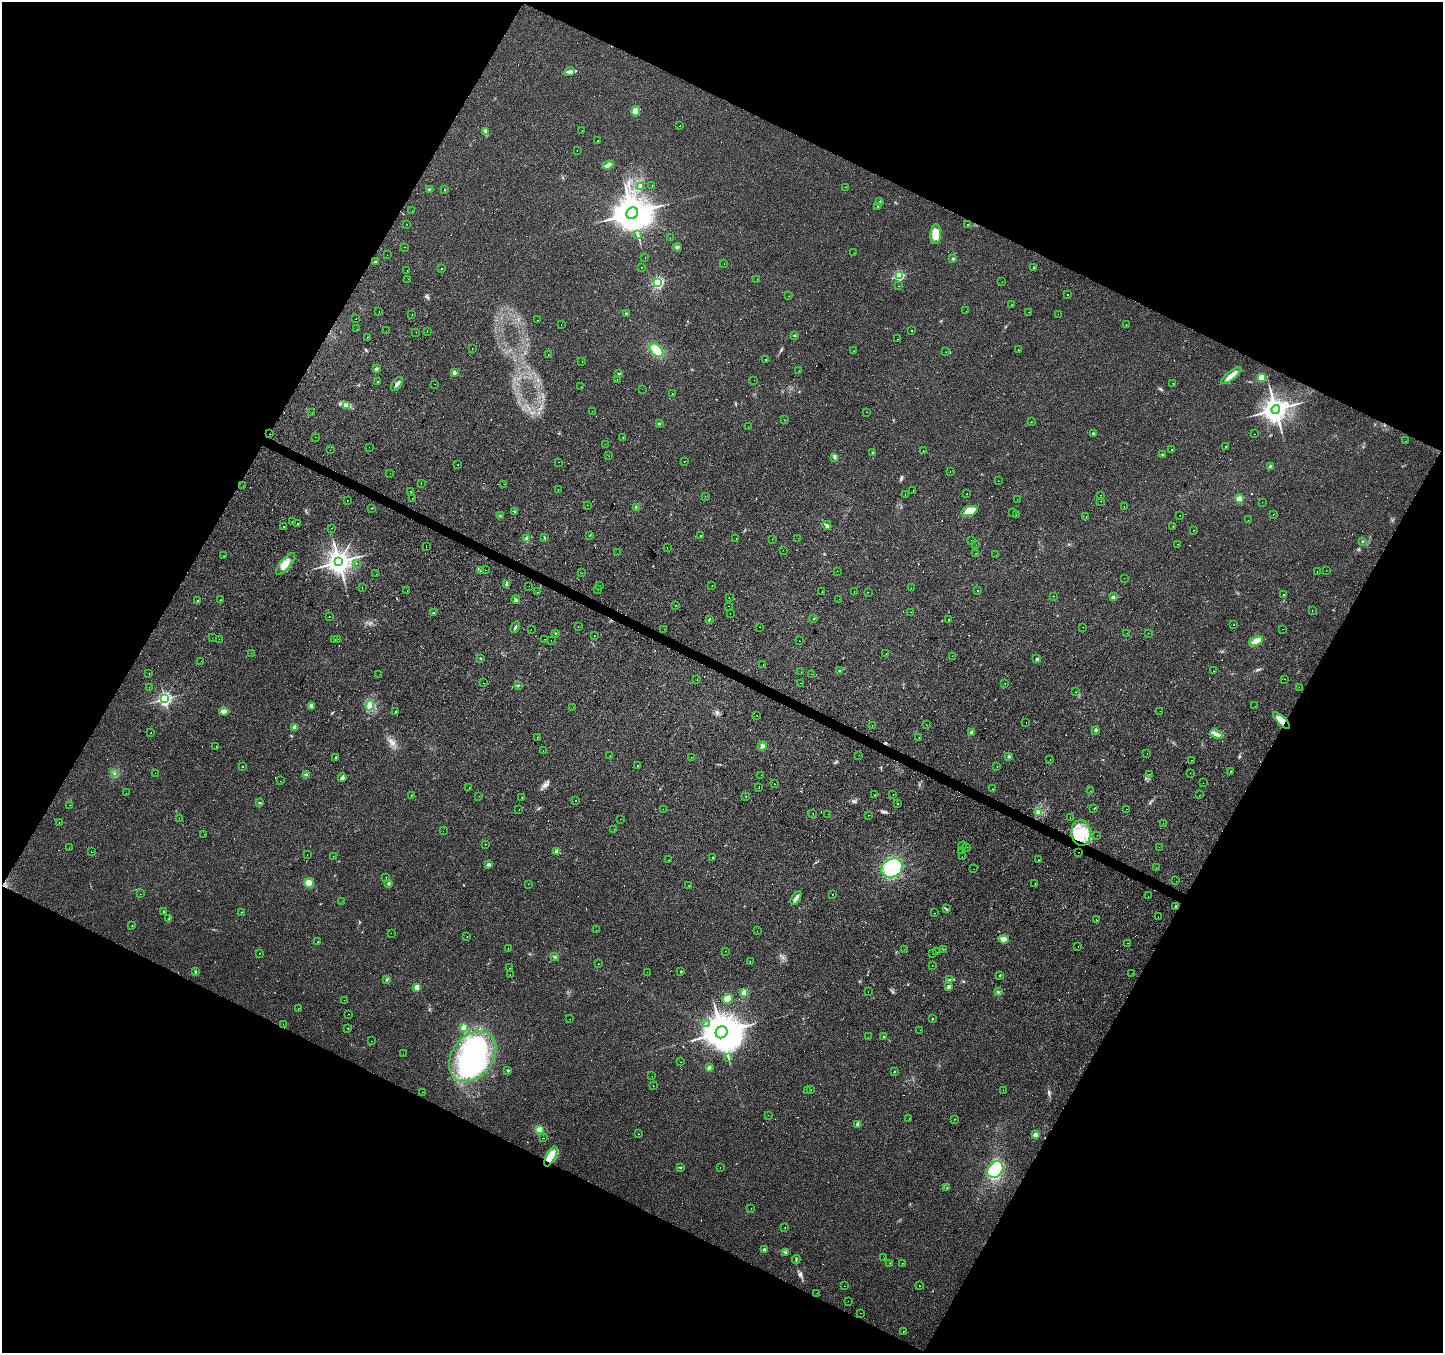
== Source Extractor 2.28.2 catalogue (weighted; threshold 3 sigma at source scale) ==
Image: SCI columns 1-5761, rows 199-5602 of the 5769 x 5864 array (HDU 1 of 3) = the unmasked area's bounding box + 8 px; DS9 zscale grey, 4 x 4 block average (1 PNG px = mean of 4 x 4 image px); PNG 1445 x 1355 px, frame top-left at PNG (2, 2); each listed source drawn as its Kron ellipse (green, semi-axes under 4 px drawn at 4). Shown black and unused: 46% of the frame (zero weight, under 2 of 3 exposures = <1% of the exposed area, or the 3 px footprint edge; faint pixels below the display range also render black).
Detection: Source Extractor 2.28.2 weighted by HDU 2 'WHT'. Background 0.0299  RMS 0.0062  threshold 0.0278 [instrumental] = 3 sigma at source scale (4.5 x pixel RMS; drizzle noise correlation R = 1.50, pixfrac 1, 0.0396/0.0396 arcsec/px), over >= 5 px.
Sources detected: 649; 3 too faint to see at this stretch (4 x 4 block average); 1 inside a brighter object's white glare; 169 cosmic-ray / hot-pixel residue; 3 long thin detections or spike segments (spike, bleed or trail) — neither listed nor drawn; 4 coinciding with a brighter row at this scale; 8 inside a brighter listed object's ellipse — not listed separately; the other 461 listed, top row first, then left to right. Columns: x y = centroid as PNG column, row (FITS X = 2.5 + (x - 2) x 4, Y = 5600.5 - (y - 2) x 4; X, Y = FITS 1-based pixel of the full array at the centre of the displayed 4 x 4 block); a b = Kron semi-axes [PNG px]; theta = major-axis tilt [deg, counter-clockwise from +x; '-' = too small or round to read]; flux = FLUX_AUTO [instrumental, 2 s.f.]
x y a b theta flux
570 72 5 3 - 9.5
635 111 5 4 - 16
680 126 2 2 - 5.1
582 131 2 2 - 1.7
486 132 3 2 - 6.3
598 141 2 2 - 2.8
577 151 2 2 - 7.4
608 165 6 3 22 20
652 185 2 2 - 4.2
641 186 4 3 - 5.9
845 187 2 2 - 0.88
429 189 3 2 - 3.2
444 190 2 2 - 1.2
880 201 2 2 - 2.5
878 207 2 2 - 4.7
412 211 2 2 - 0.43
632 213 6 5 - 9900
407 224 2 2 - 0.63
968 225 2 2 - 10
936 234 10 5 86 51
638 235 4 2 - 5.9
670 238 2 2 - 2.3
405 247 2 2 - 1.9
677 247 4 3 - 7
854 253 2 2 - 0.66
387 255 2 2 - 6.6
645 257 2 2 - 2.4
953 259 2 2 - 17
376 261 2 2 - 2.2
724 264 2 2 - 1.7
642 267 2 2 - 1.1
1033 268 2 2 - 1.2
442 269 2 2 - 21
407 271 2 2 - 2.6
899 275 2 2 - 330
408 279 2 2 - 3
757 279 2 2 - 1.1
658 282 2 2 - 460
1002 282 2 2 - 0.62
898 286 2 2 - 4.1
1067 294 2 2 - 12
789 296 2 2 - 0.9
1012 305 2 2 - 1.2
379 311 2 2 - 2.4
966 311 2 2 - 1
1029 312 2 2 - 2.4
626 313 2 2 - 1.3
412 314 2 2 - 9.3
1058 314 2 2 - 1.4
356 319 2 2 - 4.7
538 320 2 2 - 2.2
561 324 2 2 - 0.47
1126 325 2 2 - 0.68
357 329 2 2 - 1.5
386 331 2 2 - 0.72
911 331 2 2 - 2.2
427 332 2 2 - 0.69
416 333 2 2 - 0.83
794 335 2 2 - 1.3
367 337 2 2 - 3.8
897 339 2 2 - 1.8
472 348 2 2 - 3
656 350 8 5 -42 70
1018 350 2 2 - 5.2
854 351 2 2 - 0.75
946 352 2 2 - 0.6
548 354 2 2 - 0.64
766 359 2 2 - 1.3
582 362 2 2 - 4.2
376 369 2 2 - 18
799 371 2 2 - 2.8
454 372 4 3 - 6.7
619 374 3 2 - 2.4
1231 376 12 4 38 24
1261 378 2 2 - 150
617 380 2 2 - 2.2
754 380 2 2 - 0.83
377 382 2 2 - 2
1173 383 2 2 - 7.3
397 384 8 2 54 9.8
435 384 2 2 - 2.6
581 387 2 2 - 1.1
642 389 2 2 - 2.1
672 394 2 2 - 1.3
346 405 2 2 - 3.2
1276 409 4 4 - 4300
592 411 2 2 - 1.9
867 412 2 2 - 3.1
312 413 2 2 - 2.4
785 420 2 2 - 4.8
1031 422 2 2 - 0.94
659 424 2 2 - 2.4
748 427 2 2 - 0.48
1093 433 2 2 - 6.6
270 434 2 2 - 0.94
1255 434 2 2 - 1.3
315 437 2 2 - 0.44
623 437 2 2 - 2.2
1406 441 2 2 - 0.66
605 444 2 2 - 1.2
1226 446 2 2 - 1.3
369 447 2 2 - 1.3
330 450 2 2 - 9.5
1171 450 2 2 - 1.1
923 451 2 2 - 6.4
873 453 2 2 - 12
1162 455 3 2 - 2.9
609 456 2 2 - 0.75
835 457 4 3 - 5.4
684 461 2 2 - 1.1
559 462 2 2 - 1.8
458 465 2 2 - 1.8
1270 467 2 2 - 19
950 472 2 2 - 1.4
390 473 2 2 - 1.2
998 481 2 2 - 0.52
421 484 2 2 - 3.5
504 484 2 2 - 0.61
243 486 2 2 - 0.58
558 489 2 2 - 1.3
913 490 2 2 - 3.8
411 492 2 2 - 1.3
967 494 2 2 - 1.6
905 495 2 2 - 3.3
1100 495 2 2 - 0.97
705 496 2 2 - 1.6
413 498 2 2 - 0.98
1017 499 2 2 - 0.68
1239 499 2 2 - 90
348 500 2 2 - 1.8
1101 501 2 2 - 8.6
1262 502 2 2 - 0.46
587 505 2 2 - 0.58
636 507 2 2 - 2.3
1124 507 2 2 - 15
372 508 2 2 - 1.3
969 511 8 4 16 56
514 512 2 2 - 1.4
1012 513 2 2 - 1.9
1016 514 2 2 - 0.83
1273 514 2 2 - 1
500 516 2 2 - 1.5
1086 516 2 2 - 0.95
1180 516 2 2 - 0.72
1248 520 2 2 - 2
292 521 2 2 - 1.4
298 524 2 2 - 58
283 526 2 2 - 7.4
827 526 4 3 - 7.3
1173 526 2 2 - 3.3
332 528 2 2 - 2.3
1194 530 2 2 - 5.8
590 535 2 2 - 1.8
700 535 2 2 - 4.8
544 537 2 2 - 1.8
798 538 2 2 - 1.3
527 539 4 3 - 11
736 539 2 2 - 9.4
772 539 2 2 - 0.81
972 540 2 2 - 0.56
1363 541 2 2 - 2
1178 544 2 2 - 2.6
976 545 2 2 - 0.56
426 547 2 2 - 0.72
667 547 2 2 - 1.7
783 550 2 2 - 0.96
617 553 2 2 - 2.7
976 553 2 2 - 6.3
996 555 2 2 - 0.48
223 556 2 2 - 0.97
339 562 4 3 - 3400
356 563 2 2 - 3.7
286 564 13 5 49 39
485 570 2 2 - 38
480 571 2 2 - 1.6
837 571 2 2 - 0.92
1317 571 2 2 - 0.93
1326 571 2 2 - 0.64
582 573 2 2 - 4.9
376 574 2 2 - 0.75
1124 578 2 2 - 8.7
507 584 4 2 - 5.4
529 586 2 2 - 1.5
600 586 2 2 - 0.55
712 586 2 2 - 2
362 587 2 2 - 1.8
911 588 2 2 - 4
407 590 2 2 - 2.3
598 590 2 2 - 4.3
977 590 2 2 - 10
822 591 2 2 - 2.4
854 591 2 2 - 3.3
538 592 2 2 - 3
868 592 2 2 - 9.4
1284 594 2 2 - 7.6
1053 596 2 2 - 0.49
1113 597 3 2 - 4.4
729 598 2 2 - 28
839 599 2 2 - 4.3
220 600 2 2 - 1.5
516 600 4 3 - 8.1
198 601 2 2 - 1.9
675 605 2 2 - 6.1
728 606 2 2 - 4.7
1312 611 2 2 - 2
910 612 2 2 - 0.75
433 613 2 2 - 8.7
730 613 2 2 - 1.5
329 616 2 2 - 11
814 618 2 2 - 1.5
709 619 3 2 - 3.1
948 620 2 2 - 1.9
1233 625 2 2 - 6.3
515 627 6 2 62 6.1
578 627 2 2 - 0.62
760 627 2 2 - 2.8
1083 627 2 2 - 3.8
664 629 2 2 - 0.86
1283 629 2 2 - 0.65
531 630 2 2 - 0.59
555 633 2 2 - 3.3
1127 633 2 2 - 0.61
1148 633 2 2 - 0.67
594 636 2 2 - 1.6
212 638 2 2 - 3.2
219 639 2 2 - 1.5
338 639 2 2 - 1.9
545 639 2 2 - 5.6
335 640 2 2 - 2.5
551 641 2 2 - 11
800 641 2 2 - 3.4
1256 641 7 4 21 30
251 653 2 2 - 1.7
886 654 2 2 - 0.65
952 656 2 2 - 1.2
481 658 2 2 - 3.3
1037 659 3 2 - 4.2
201 661 2 2 - 3.9
763 664 2 2 - 3.4
840 671 3 2 - 3.4
1213 671 2 2 - 2.2
801 672 2 2 - 1.1
149 674 2 2 - 2.6
379 674 2 2 - 1.8
811 674 2 2 - 0.98
1284 679 2 2 - 0.68
697 680 2 2 - 4.7
484 683 2 2 - 3.8
801 683 2 2 - 8.1
1005 683 2 2 - 1.5
518 685 2 2 - 1.9
149 687 2 2 - 0.56
1299 687 2 2 - 0.61
1075 692 2 2 - 1.2
165 699 2 2 - 940
370 705 5 3 - 12
311 706 2 2 - 2.2
1255 706 2 2 - 0.58
573 707 2 2 - 1.4
224 711 4 4 - 13
1160 711 2 2 - 0.78
396 712 2 2 - 1.8
757 716 2 2 - 2.2
1281 720 11 4 -44 37
1026 722 2 2 - 5.6
872 725 2 2 - 1.9
926 725 2 2 - 5.7
295 727 2 2 - 49
1096 730 2 2 - 21
972 732 3 2 - 6.5
151 733 2 2 - 8.1
1216 734 6 3 -22 12
537 738 2 2 - 0.62
919 738 2 2 - 2.1
762 746 5 3 - 8.7
216 747 2 2 - 0.59
543 750 2 2 - 3.3
1147 754 2 2 - 0.7
859 755 2 2 - 1.8
610 756 2 2 - 1.6
1009 756 3 2 - 3.6
335 757 2 2 - 2.1
691 757 2 2 - 0.77
1050 760 2 2 - 0.69
1191 760 2 2 - 2
242 766 2 2 - 3.7
638 766 2 2 - 3.8
997 766 2 2 - 1.8
1231 771 2 2 - 1
155 773 2 2 - 1.6
1190 773 2 2 - 0.53
115 774 3 2 - 2.6
1150 774 2 2 - 2.6
306 775 2 2 - 11
761 775 2 2 - 1.8
342 778 4 2 - 4.9
280 781 2 2 - 3.5
1203 783 2 2 - 1.6
774 784 2 2 - 12
469 787 2 2 - 0.62
759 787 2 2 - 3.3
993 789 2 2 - 0.91
1090 791 2 2 - 5.2
126 793 2 2 - 7.8
893 794 2 2 - 0.76
875 795 2 2 - 5.2
1200 795 2 2 - 6
411 796 2 2 - 14
479 796 2 2 - 0.72
746 796 2 2 - 1.6
522 798 2 2 - 0.83
576 800 2 2 - 1.2
260 803 3 2 - 2.9
898 803 2 2 - 1.3
69 805 2 2 - 5.9
1094 808 2 2 - 1.2
663 809 2 2 - 2.1
1126 809 2 2 - 0.87
519 810 2 2 - 0.52
1038 813 4 3 - 6.1
813 814 2 2 - 6.8
828 814 2 2 - 2.6
868 815 2 2 - 1.2
179 818 2 2 - 2.3
1070 818 2 2 - 2.1
620 819 2 2 - 2.6
59 823 2 2 - 3
1163 823 2 2 - 1.4
614 829 2 2 - 0.66
443 831 2 2 - 3.2
1081 833 13 9 -85 79
204 834 2 2 - 3.5
1097 835 2 2 - 0.76
485 844 2 2 - 0.88
963 846 2 2 - 4.8
967 847 2 2 - 4.4
1159 847 2 2 - 3.3
69 848 2 2 - 3.3
962 851 2 2 - 0.87
91 852 2 2 - 25
557 852 2 2 - 51
1079 853 3 2 - 15
307 854 2 2 - 1.6
333 856 2 2 - 1
712 857 2 2 - 7.8
962 857 2 2 - 1.5
1038 859 2 2 - 4.2
669 860 2 2 - 6.1
489 864 4 3 - 5.5
892 868 11 9 31 200
1156 868 2 2 - 0.82
974 869 2 2 - 0.83
386 877 2 2 - 2
1176 881 2 2 - 0.48
309 883 5 3 - 26
389 884 3 2 - 3.9
528 884 2 2 - 2.5
1035 884 2 2 - 2.3
689 886 2 2 - 4.7
140 894 2 2 - 1.4
832 894 2 2 - 10
1148 896 2 2 - 0.85
796 898 7 3 58 13
342 901 2 2 - 2.3
1176 906 3 2 - 4
946 909 3 2 - 2.7
164 911 2 2 - 2.3
241 912 2 2 - 1.3
935 913 2 2 - 12
1158 917 2 2 - 8.3
169 919 2 2 - 1.7
1096 920 2 2 - 7.8
132 925 2 2 - 2.5
596 930 2 2 - 1.1
757 931 2 2 - 6.2
391 933 2 2 - 0.87
467 937 2 2 - 1.6
1003 939 5 4 - 29
318 941 2 2 - 0.87
1128 943 2 2 - 1.5
1078 947 2 2 - 7.5
508 949 2 2 - 1
904 949 2 2 - 1.1
943 949 2 2 - 3.8
725 951 2 2 - 0.85
937 952 2 2 - 3.5
260 953 2 2 - 1.9
933 953 2 2 - 3
555 957 3 2 - 2.7
750 962 2 2 - 10
598 964 2 2 - 1.4
932 965 2 2 - 20
510 968 2 2 - 3.6
681 971 2 2 - 2.7
196 972 3 2 - 2.3
647 972 2 2 - 2
1132 973 2 2 - 0.89
510 974 2 2 - 7.4
1000 975 2 2 - 2
387 980 2 2 - 1.2
949 980 2 2 - 1.7
417 987 2 2 - 77
949 987 3 3 - 6.1
868 992 2 2 - 2.9
998 992 2 2 - 1.5
744 993 2 2 - 100
727 999 5 4 - 28
344 1000 2 2 - 1.9
299 1008 2 2 - 1.1
348 1014 2 2 - 8.4
570 1019 2 2 - 0.7
932 1019 2 2 - 4.8
706 1023 2 2 - 2.4
283 1024 2 2 - 4.3
464 1027 2 2 - 90
348 1028 2 2 - 2
920 1030 2 2 - 1.3
721 1032 6 5 - 12000
868 1037 2 2 - 1.6
884 1037 2 2 - 1.7
371 1041 2 2 - 0.78
403 1054 2 2 - 1.7
473 1057 28 20 52 540
728 1058 2 2 - 1.7
681 1062 2 2 - 3.7
709 1067 2 2 - 29
508 1070 2 2 - 9.4
894 1071 2 2 - 1.5
652 1076 2 2 - 2
653 1085 2 2 - 1.8
807 1090 2 2 - 2.7
811 1090 2 2 - 1.7
1003 1090 2 2 - 0.94
422 1092 2 2 - 0.49
768 1115 2 2 - 3.2
909 1118 2 2 - 1.8
955 1119 2 2 - 1.2
858 1124 2 2 - 39
540 1129 4 3 - 9.5
639 1134 2 2 - 5.9
1035 1135 2 2 - 48
544 1138 2 2 - 5.1
551 1156 11 4 62 66
681 1167 2 2 - 2
720 1167 2 2 - 2.8
995 1169 9 7 49 180
947 1187 2 2 - 4.4
751 1208 2 2 - 0.91
785 1228 2 2 - 7.2
764 1249 2 2 - 14
786 1253 2 2 - 1.5
884 1258 2 2 - 0.47
796 1259 4 2 - 4.1
890 1263 2 2 - 1.1
902 1263 2 2 - 0.86
844 1286 2 2 - 1.5
920 1286 2 2 - 5
817 1293 2 2 - 2.7
848 1301 2 2 - 0.99
860 1313 2 2 - 3
904 1331 2 2 - 52
Overlapping masked pixels (flux is a lower limit): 4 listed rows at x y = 270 434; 1281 720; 1079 853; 551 1156
Diffuse or blended objects may show on this block-average render without a row.